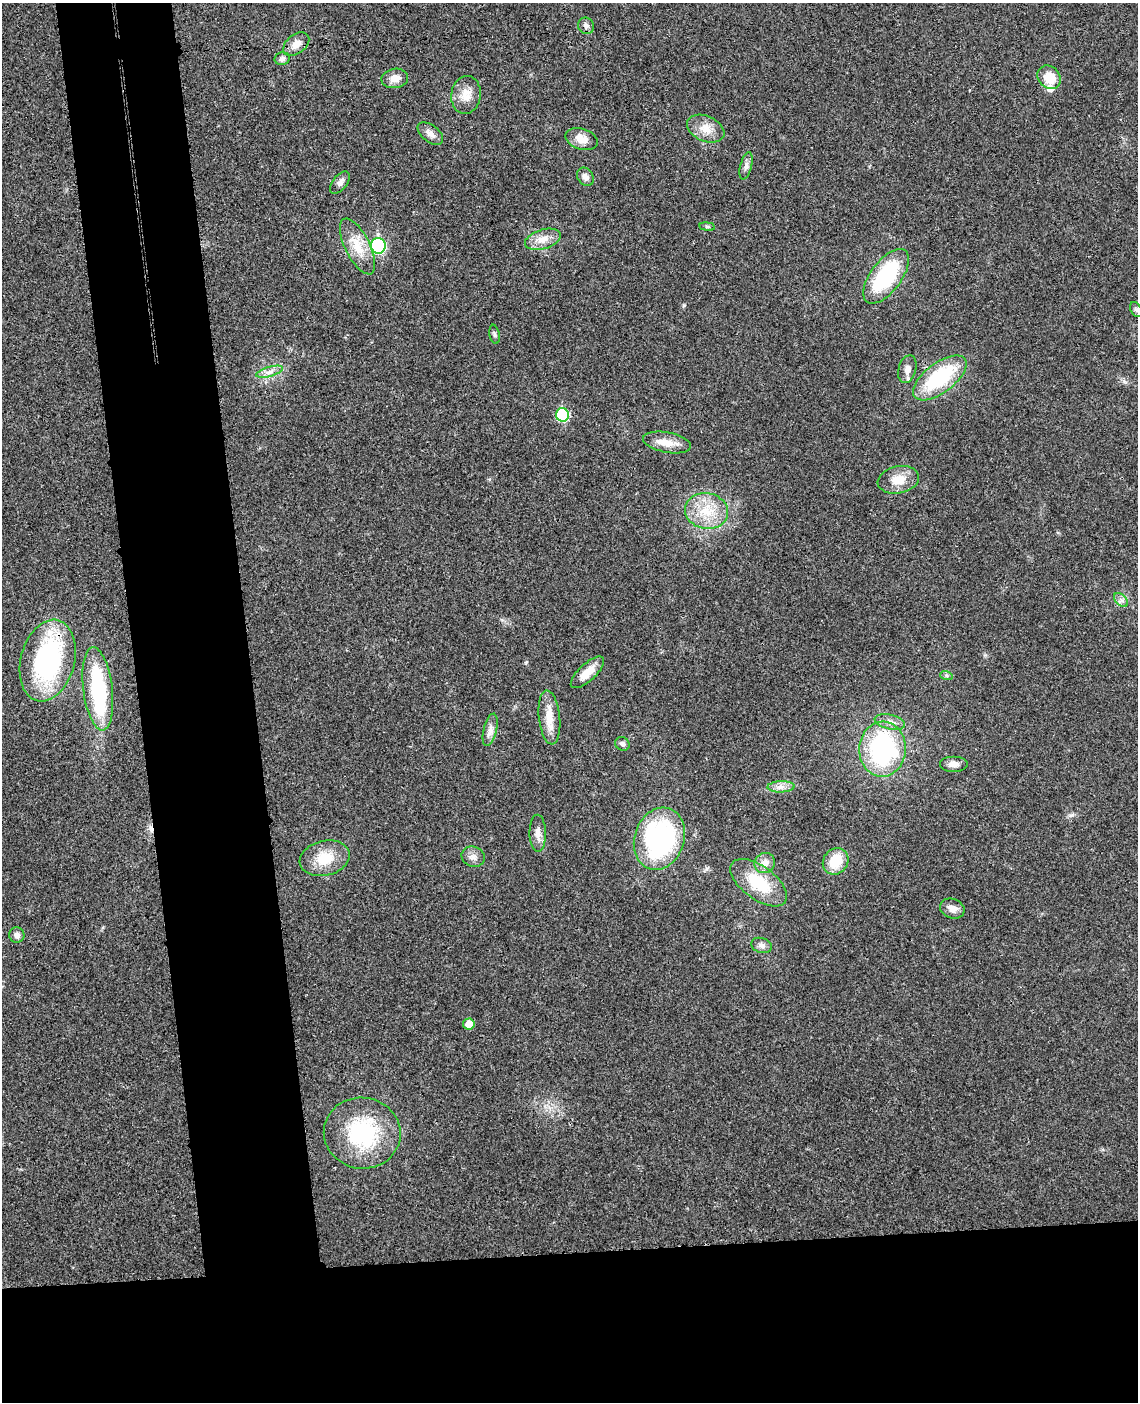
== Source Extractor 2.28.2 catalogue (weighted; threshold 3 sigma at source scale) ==
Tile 11 of 4 x 3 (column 3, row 3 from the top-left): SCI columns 2327-3462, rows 140-1539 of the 4656 x 4585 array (HDU 1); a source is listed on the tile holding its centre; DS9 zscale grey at full resolution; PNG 1140 x 1404 px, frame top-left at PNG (2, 3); each listed source drawn as its Kron ellipse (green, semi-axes under 4 px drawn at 4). Shown black and unused: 20% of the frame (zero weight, under 3 of 4 exposures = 6% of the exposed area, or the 3 px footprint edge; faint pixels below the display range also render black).
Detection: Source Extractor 2.28.2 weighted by HDU 2 'WHT'; one run over the whole footprint, this tile lists its part. Background 0.0216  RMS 0.0044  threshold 0.0196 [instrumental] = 3 sigma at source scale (4.5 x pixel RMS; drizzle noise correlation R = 1.50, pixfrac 1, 0.05/0.05 arcsec/px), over >= 5 px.
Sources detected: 54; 1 inside a brighter object's white glare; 1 cosmic-ray / hot-pixel residue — neither listed nor drawn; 2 inside a brighter listed object's ellipse — not listed separately; the other 50 listed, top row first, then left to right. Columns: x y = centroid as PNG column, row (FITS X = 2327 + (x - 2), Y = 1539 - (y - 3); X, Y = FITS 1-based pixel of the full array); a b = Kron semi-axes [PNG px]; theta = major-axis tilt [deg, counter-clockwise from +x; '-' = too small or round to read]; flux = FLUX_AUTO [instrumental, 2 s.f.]
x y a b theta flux
586 26 8 8 - 1.6
296 44 15 9 38 4
282 59 8 6 12 1.3
1049 77 13 10 -47 8.7
395 78 13 9 9 3.9
466 95 19 15 83 6
706 129 19 12 -23 5.8
430 134 15 8 -39 2.7
581 139 16 10 -17 5.3
746 166 14 5 76 1.9
585 177 10 8 -57 2.3
340 183 13 7 51 2.1
707 227 8 4 -8 0.68
543 239 18 9 17 4.8
357 246 31 12 -63 9.2
378 246 8 7 - 53
886 276 32 15 53 35
1136 310 8 5 -62 0.89
495 334 10 5 -79 0.87
907 369 14 8 75 2.6
269 372 14 5 15 2.4
940 378 31 15 37 32
562 415 7 6 - 30
667 442 24 10 -11 5.7
898 480 21 13 11 7.3
706 511 22 17 -10 13
1121 600 8 5 -45 1.4
48 661 41 27 75 66
587 672 21 8 43 6.2
946 675 6 4 -19 0.72
98 689 42 14 -83 43
549 717 27 10 -84 7
890 722 15 7 -13 2.9
490 730 16 6 76 2.8
622 744 7 6 - 1.3
883 749 27 23 87 62
953 764 14 8 0 3
781 787 13 5 3 2.4
538 833 18 8 -89 3.7
659 839 32 25 71 74
473 857 12 10 -23 2.5
325 858 25 17 14 11
836 861 14 12 52 11
765 863 10 10 - 3.6
759 883 33 16 -36 18
952 908 12 9 -21 3.2
17 935 8 7 - 2.4
761 945 10 7 -17 1.9
469 1024 6 5 - 5.4
362 1133 38 35 -7 41
Overlapping masked pixels (flux is a lower limit): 2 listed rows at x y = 940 378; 48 661
Unlisted compact peaks at least as high as the median listed source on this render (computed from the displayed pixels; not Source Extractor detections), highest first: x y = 684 305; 1072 815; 526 662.